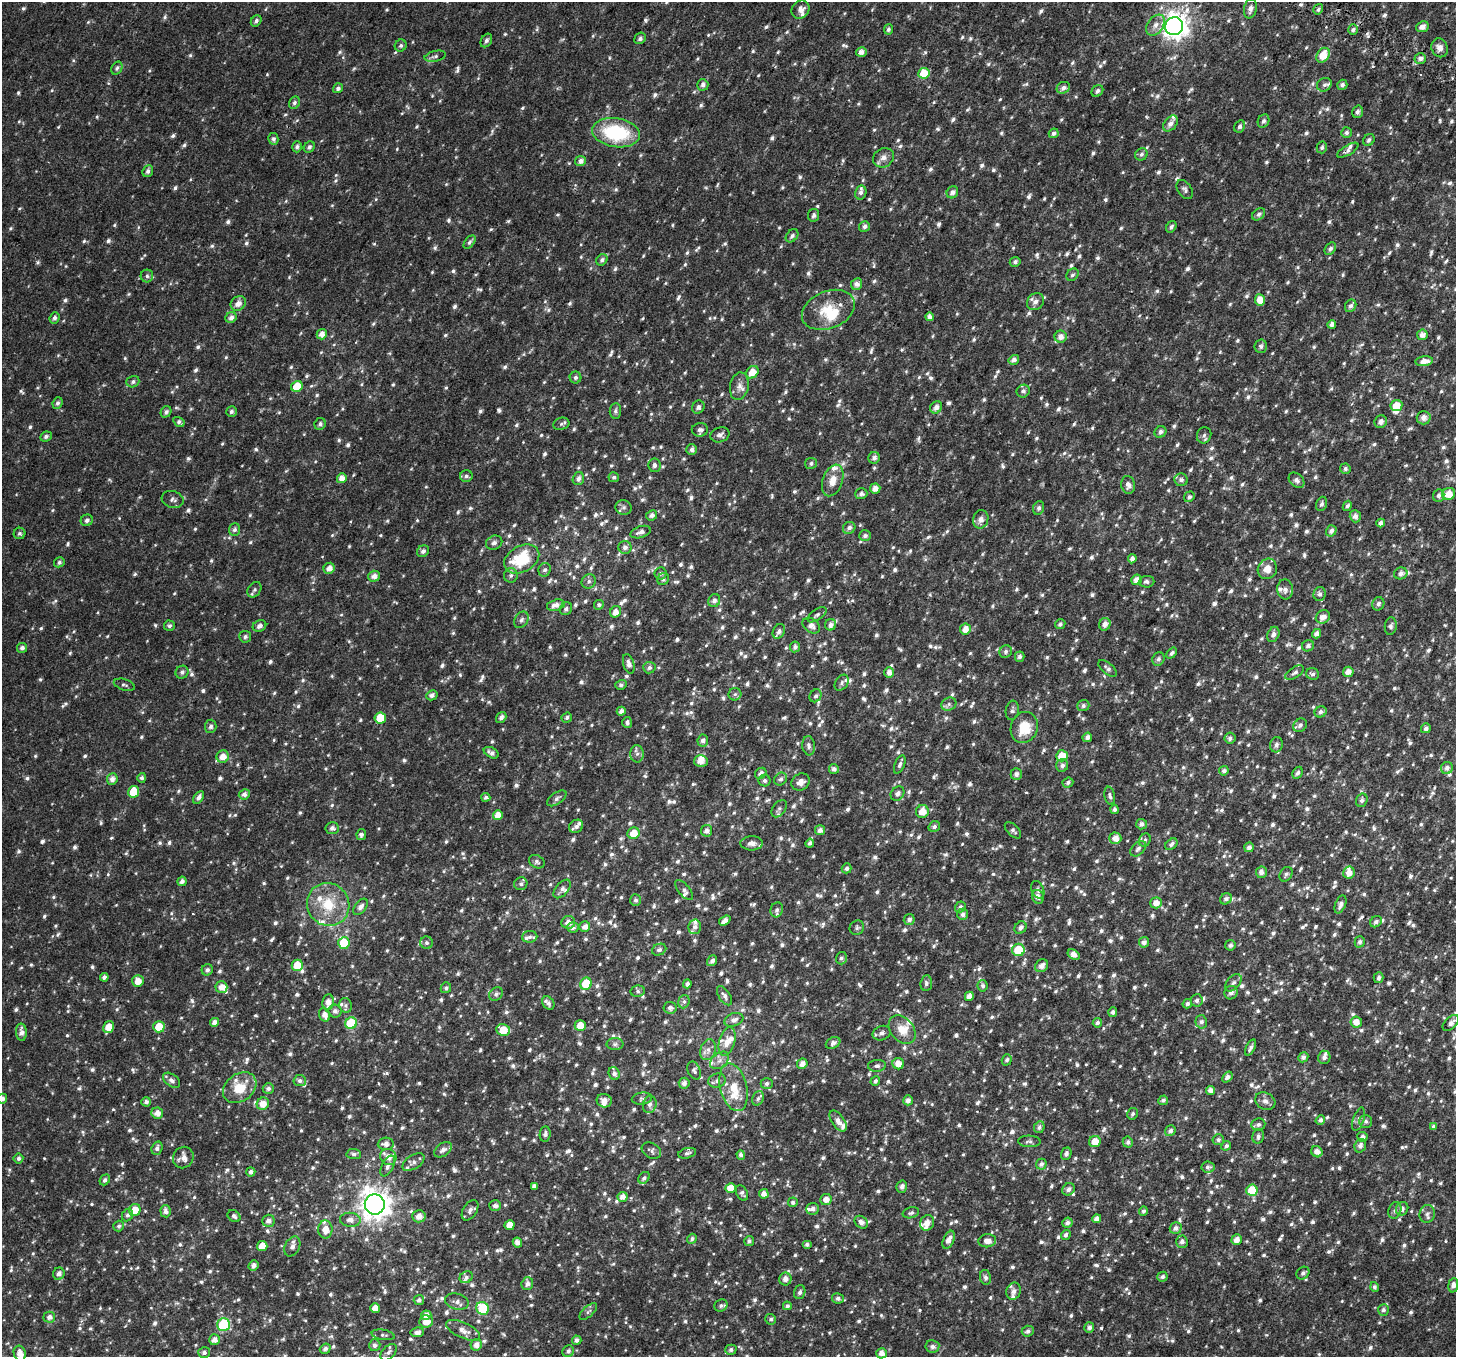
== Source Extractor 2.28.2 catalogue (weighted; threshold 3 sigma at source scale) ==
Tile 10 of 4 x 4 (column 2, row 3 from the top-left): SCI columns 1531-2984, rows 1666-3020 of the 5977 x 6104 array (HDU 1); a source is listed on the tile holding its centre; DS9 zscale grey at full resolution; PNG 1458 x 1359 px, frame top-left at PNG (2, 2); each listed source drawn as its Kron ellipse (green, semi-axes under 4 px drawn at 4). Shown black and unused: <1% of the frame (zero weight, under 2 of 3 exposures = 6% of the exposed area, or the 3 px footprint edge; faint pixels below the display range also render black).
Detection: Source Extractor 2.28.2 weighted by HDU 2 'WHT'; one run over the whole footprint, this tile lists its part. Background 0.0277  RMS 0.0088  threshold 0.0395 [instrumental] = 3 sigma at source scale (4.5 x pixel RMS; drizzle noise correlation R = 1.50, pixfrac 1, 0.0396/0.0396 arcsec/px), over >= 5 px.
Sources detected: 1914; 1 inside a brighter object's white glare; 1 cosmic-ray / hot-pixel residue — neither listed nor drawn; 68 inside a brighter listed object's ellipse — not listed separately; of the other 1844, all 500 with FLUX_AUTO >= 2.14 (the completeness limit of this list) listed and drawn (1344 fainter detections not listed), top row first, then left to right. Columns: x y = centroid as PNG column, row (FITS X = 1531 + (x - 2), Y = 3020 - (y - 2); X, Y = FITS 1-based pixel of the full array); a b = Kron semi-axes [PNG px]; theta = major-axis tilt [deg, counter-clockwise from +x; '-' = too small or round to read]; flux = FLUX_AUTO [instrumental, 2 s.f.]
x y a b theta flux
1250 9 10 6 77 4.5
1318 9 5 4 - 2.2
800 10 10 8 49 5.5
256 21 6 5 - 2.3
1155 25 11 8 54 5.5
1174 26 9 8 - 860
1422 27 6 5 - 5.1
888 29 5 4 - 2.3
1353 30 5 4 - 2.3
640 38 6 5 - 2.4
486 40 7 5 59 2.7
401 46 6 5 - 2.2
1440 48 9 8 - 5.2
861 52 5 5 - 4.4
1323 55 8 6 56 14
435 56 11 5 13 2.4
1420 58 6 5 - 3.8
117 68 7 5 63 2.3
924 73 5 5 - 19
703 85 5 5 - 3.1
1324 85 7 6 - 2.2
1342 85 5 5 - 2.8
338 88 5 4 - 2.6
1063 88 7 5 28 4
1097 91 6 5 - 2.9
294 103 6 5 - 2.2
1357 112 6 5 - 2.4
1264 121 7 5 65 2.5
1171 123 9 6 51 4.5
1240 126 6 5 - 2.5
616 133 24 14 -9 61
1054 133 5 4 - 2.6
1347 133 5 5 - 2.3
273 139 6 5 - 2.7
1369 140 6 5 - 2.6
297 147 5 5 - 2.5
309 147 6 5 - 2.4
1322 147 6 5 - 2.2
1348 150 12 5 31 3.4
1141 154 6 6 - 2.3
883 158 11 9 33 5.4
581 161 5 5 - 4.3
148 171 6 5 - 2.7
1185 189 10 6 -56 2.7
861 192 7 5 76 3.1
952 192 6 5 - 3.9
1259 214 7 5 39 2.4
814 215 6 5 - 2.5
864 226 5 5 - 3
1171 227 6 4 56 2.2
792 236 7 5 49 2.4
470 242 8 4 51 2.3
1330 249 7 5 50 2.2
602 260 6 5 - 2.6
1015 262 5 5 - 2.2
1072 275 7 5 44 2.3
147 276 6 6 - 2.2
857 284 6 5 - 4.8
1260 300 5 5 - 11
1035 302 9 8 - 4.8
238 303 8 6 41 5.9
1351 306 6 5 - 2.9
828 310 27 18 22 25
929 317 4 4 - 4.2
55 318 6 5 - 2.8
231 318 6 5 - 4.1
1332 324 4 4 - 3.5
322 334 5 5 - 6.2
1422 335 5 5 - 4.7
1061 337 6 6 - 5
1261 346 7 6 - 2.3
1014 360 5 5 - 3.7
1424 361 9 5 6 7.3
752 372 7 5 48 11
576 378 6 6 - 2.3
133 382 6 5 - 2.4
297 386 6 5 - 17
739 386 14 9 79 6
1023 391 7 6 - 2.6
57 403 6 5 - 2.6
1396 406 6 5 - 13
698 407 7 6 - 2.8
936 407 6 5 - 4.7
615 411 8 5 84 2.2
166 412 6 5 - 2.5
231 412 5 5 - 2.2
1424 418 7 6 - 5.8
179 422 6 4 -32 2.4
1381 422 6 6 - 4
320 424 6 5 - 2.5
561 424 8 6 15 2.2
700 430 8 7 - 3.3
1160 432 6 5 - 3.2
720 435 9 7 19 3.1
1204 435 8 7 - 2.5
46 436 6 5 - 2.4
692 450 5 5 - 3
874 458 6 5 - 3.5
811 463 6 5 - 2.2
654 465 7 6 - 2.9
1345 469 5 5 - 2.2
466 476 6 6 - 2.4
614 477 5 5 - 2.2
342 478 5 4 - 7.2
578 479 7 5 73 3.3
833 480 16 10 70 9.9
1181 480 6 6 - 3.1
1296 480 9 6 -42 3.2
1128 485 9 6 -81 4.3
875 489 5 5 - 5.5
861 494 6 5 - 2.9
1449 494 6 6 - 12
1439 496 6 5 - 3.2
1189 497 5 5 - 2.5
173 499 11 8 -17 3.4
1322 504 7 5 70 2.3
1347 506 5 4 - 2.3
624 507 8 7 - 2.7
1039 508 7 5 67 2.5
652 515 6 5 - 3.5
1355 516 6 5 - 4.1
981 519 9 7 73 5
87 520 6 5 - 2.8
1381 523 4 4 - 3.3
849 528 6 5 - 3.2
234 529 6 5 - 2.3
1331 531 6 5 - 3.6
641 532 10 5 19 4.5
19 533 6 5 - 2.1
865 536 6 5 - 2.8
494 543 8 7 - 3
625 547 6 6 - 3.6
423 551 6 5 - 3.1
522 559 19 13 28 43
1132 559 4 4 - 3.5
59 562 5 5 - 2.1
329 568 6 5 - 5.6
1267 569 10 9 - 7.7
545 570 7 6 - 2.7
661 573 6 6 - 2.2
1401 573 7 6 - 4.2
511 575 7 7 - 2.7
374 576 6 5 - 5.5
663 579 6 5 - 2.4
1136 580 5 5 - 6.1
589 581 7 6 - 2.6
1146 582 8 6 4 2.8
1285 589 10 8 -86 4.9
254 590 8 6 54 2.3
1320 594 7 6 - 2.8
714 601 7 6 - 3.5
1378 604 7 6 - 2.8
556 605 9 5 15 5.6
599 605 5 5 - 2.3
566 609 7 6 - 2.4
615 612 6 5 - 6.4
817 615 11 5 34 2.4
1323 617 7 6 - 6.7
521 620 9 6 58 2.8
1060 624 5 5 - 2.2
1105 624 6 5 - 4.8
831 625 6 5 - 3.9
169 626 5 5 - 2.2
259 626 7 5 23 3.4
811 626 9 6 -37 4.7
1391 626 9 6 84 2.7
965 629 6 5 - 6.7
779 631 8 6 62 3
1273 634 8 6 65 3.6
1317 634 5 4 - 3.9
245 637 6 6 - 2.3
1308 646 6 5 - 3.2
795 647 5 5 - 2.9
22 648 5 5 - 3.3
1006 652 6 6 - 2.4
1172 653 6 4 48 2.2
1020 657 5 4 - 2.6
1158 659 7 6 - 3
629 664 10 5 -73 4.2
649 668 6 5 - 2.6
1108 668 11 5 -40 3
182 672 7 6 - 2.7
1348 672 5 5 - 6.3
889 673 5 5 - 4.6
1295 673 10 5 32 2.7
1312 674 6 6 - 2.3
842 683 9 6 55 2.3
124 685 11 5 -16 2.2
621 685 5 5 - 2.2
735 694 6 6 - 2.2
432 695 6 5 - 3.1
816 696 7 5 56 2.3
949 704 8 6 27 2.6
1083 706 6 5 - 2.5
1012 710 10 6 82 2.4
621 711 4 4 - 3.5
1321 712 6 5 - 3.2
501 717 6 4 57 3.1
567 717 5 4 - 2.2
380 718 5 5 - 19
627 722 5 5 - 2.5
1300 725 7 6 - 3
211 726 6 6 - 2.6
1024 727 16 13 71 21
1426 728 5 4 - 2.6
1087 737 5 4 - 3.4
1230 738 5 5 - 2.9
703 741 6 5 - 3.3
1276 745 8 6 76 2.9
809 746 10 6 -82 3.1
491 753 8 5 -27 3.4
637 754 9 6 -88 2.8
1062 756 6 5 - 14
223 757 6 6 - 8.6
701 761 7 6 - 6.1
900 764 9 5 67 2.5
1062 765 6 6 - 3
1447 768 6 6 - 3.6
834 769 5 5 - 3
1224 771 5 4 - 2.8
761 773 6 5 - 3.6
1298 773 6 4 61 2.6
1016 774 5 5 - 3.3
142 778 5 4 - 2.4
112 779 6 5 - 4.8
780 779 7 6 - 3
764 781 6 6 - 2.3
801 782 10 8 38 5.1
1068 783 5 5 - 2.2
134 792 6 5 - 24
244 794 5 5 - 3.8
897 794 8 6 49 3
1110 796 9 5 -79 2.2
199 797 7 4 58 3.3
486 797 4 4 - 2.5
557 798 11 5 35 2.9
1362 800 7 5 73 2.8
779 809 10 6 52 2.6
1114 809 4 4 - 2.4
922 811 6 6 - 10
498 815 5 5 - 8
1141 824 5 5 - 3
576 826 7 6 - 3.5
934 827 6 5 - 2.4
332 828 7 6 - 3.4
820 830 5 5 - 4
1013 830 10 5 -45 2.4
707 831 6 5 - 4
634 833 6 5 - 11
361 834 5 5 - 2.7
1115 838 6 6 - 7.4
1145 840 7 5 60 2.2
752 843 11 7 -1 5.9
810 843 4 4 - 2.7
1171 844 7 5 39 2.6
1249 847 5 4 - 3.5
1138 849 9 6 45 2.7
537 862 8 6 -30 2.3
847 868 5 5 - 2.5
1261 872 6 5 - 4.1
1349 873 6 5 - 6.4
1286 874 8 6 59 2.2
182 881 4 4 - 3.4
521 884 6 6 - 2.2
562 889 11 6 50 3.5
684 890 12 5 -51 2.8
1038 890 9 6 -68 2.8
1038 897 7 6 - 4.6
1226 899 6 5 - 2.7
636 900 6 5 - 2.2
1156 903 6 5 - 6.2
1341 904 9 5 69 4.1
328 905 22 21 - 29
361 907 9 5 52 3.6
960 907 5 5 - 2.6
777 910 7 6 - 2.9
963 914 6 5 - 3.1
725 920 6 4 36 4.4
909 920 5 5 - 2.8
568 922 7 6 - 6
1376 922 6 5 - 2.8
585 926 5 5 - 5
573 927 6 5 - 3.6
695 927 7 6 - 3.7
857 928 7 7 - 2.1
1020 928 7 5 48 3.3
530 937 7 6 - 2.9
1144 942 5 5 - 3.3
1360 942 6 5 - 2.6
344 943 6 6 - 34
427 943 6 6 - 2.1
1230 945 5 5 - 2.9
659 950 7 5 23 2.4
1018 950 6 6 - 26
1074 954 7 4 -30 4.7
841 958 6 5 - 2.3
712 961 6 4 52 2.7
297 965 5 5 - 16
1042 966 7 6 - 5.1
207 970 6 5 - 3.1
104 977 4 4 - 3.3
1379 978 5 5 - 2.6
138 981 6 5 - 8.2
926 983 8 5 86 2.3
1233 983 10 6 49 2.9
586 984 6 5 - 31
687 984 4 4 - 2.9
983 986 6 5 - 2.4
221 987 6 6 - 6.9
446 988 5 5 - 2.3
638 991 7 5 12 2.3
1231 993 7 6 - 3.5
496 994 7 6 - 2.6
724 996 11 5 -57 3.4
969 996 5 4 - 6.6
1197 1000 6 6 - 2.7
328 1002 8 5 83 6.7
684 1002 7 5 70 2.2
548 1003 7 5 -54 2.6
1187 1004 5 4 - 2.4
345 1005 7 6 - 2.3
670 1008 6 6 - 2.9
335 1011 6 6 - 3.4
1113 1012 5 4 - 2.2
325 1015 7 5 -72 6.1
734 1020 10 6 20 4.2
215 1022 4 4 - 4.6
1201 1022 7 6 - 2.4
1356 1022 6 5 - 7.2
351 1023 6 6 - 39
1097 1023 5 4 - 2.3
1451 1023 10 5 43 4.3
580 1026 5 5 - 11
109 1027 6 5 - 12
159 1027 6 5 - 15
503 1030 7 6 - 15
902 1030 16 11 -50 11
21 1032 8 5 -87 4.6
882 1033 9 7 22 3.2
727 1041 14 8 76 9.5
833 1043 8 5 29 3.4
615 1044 8 6 1 2.6
1251 1048 9 4 63 2.8
708 1050 11 7 71 4.5
1303 1057 5 5 - 2.7
1324 1057 6 6 - 3.1
719 1060 11 7 39 4.3
1007 1060 6 5 - 2.4
802 1064 5 5 - 5.4
898 1064 6 5 - 7.1
877 1066 9 6 4 2.5
694 1071 9 6 -65 2.3
614 1074 6 5 - 2.7
1227 1077 6 4 51 3.4
171 1080 10 6 -36 3.5
300 1081 6 5 - 2.7
717 1081 8 7 - 3.4
875 1081 5 4 - 2.4
684 1083 5 5 - 3.6
767 1083 6 5 - 2.4
734 1087 24 13 -76 20
240 1088 18 13 37 21
268 1088 5 5 - 2.7
1211 1090 4 4 - 4.4
758 1098 7 5 68 2.2
2 1099 5 4 - 2.8
642 1099 10 6 8 2.4
908 1100 5 5 - 3.7
1163 1100 5 4 - 2.4
604 1101 7 6 - 5.1
1265 1101 10 8 -28 4
146 1102 5 4 - 3.1
263 1104 6 6 - 8.1
650 1104 9 6 75 3.4
157 1113 6 5 - 6.1
1133 1114 6 5 - 2.2
1359 1119 12 5 70 3
1320 1120 5 4 - 2.9
838 1121 12 6 -55 5.8
1366 1121 6 6 - 2.2
1258 1124 7 6 - 2.6
1434 1126 4 4 - 2.3
1039 1127 6 5 - 2.5
1170 1131 5 5 - 2.9
545 1134 7 5 82 2.9
1258 1136 7 6 - 2.8
1362 1137 5 5 - 3.2
1218 1140 5 5 - 2.4
1029 1141 11 5 -2 2.4
1095 1141 6 5 - 10
1128 1142 5 5 - 2.4
386 1144 8 6 4 4.2
1226 1146 5 4 - 2.4
1360 1146 7 5 69 3.5
157 1148 7 5 71 3
443 1150 10 6 36 4
651 1151 10 7 -30 2.7
1317 1152 6 5 - 5.8
687 1153 9 5 13 2.4
354 1154 7 5 -3 2.5
1066 1154 6 5 - 2.6
741 1155 5 4 - 2.6
183 1157 11 10 - 6.4
388 1157 8 7 - 7.6
18 1158 5 5 - 2.2
413 1162 12 7 33 3.7
1041 1164 5 5 - 3.4
388 1166 11 6 63 3.1
1208 1167 6 5 - 2.2
251 1172 4 4 - 3.4
644 1178 6 5 - 2.3
105 1180 6 4 48 2.3
534 1186 4 4 - 3.4
902 1187 6 5 - 3.3
731 1188 5 5 - 11
1069 1189 7 6 - 3.4
1252 1190 5 5 - 22
742 1193 8 5 -62 2.2
764 1194 5 4 - 5.3
622 1197 5 5 - 5.2
826 1199 6 5 - 6.4
793 1202 5 5 - 2.6
375 1204 10 10 - 1100
495 1206 6 5 - 3.3
813 1209 6 6 - 4.1
1402 1209 7 6 - 3.4
135 1210 6 5 - 12
470 1210 11 6 57 3.7
1395 1210 8 6 71 2.4
165 1211 6 5 - 4.1
1143 1211 5 4 - 2.2
911 1213 8 5 15 2.2
1427 1214 9 7 76 3.1
127 1215 6 5 - 2.5
234 1216 7 5 -37 2.7
419 1216 6 6 - 6.3
1097 1219 4 4 - 5.6
350 1220 10 7 -5 4.7
268 1221 6 6 - 4.5
861 1222 7 5 -42 4.3
927 1223 8 7 - 5.6
1067 1223 5 5 - 3.6
510 1225 5 5 - 10
119 1226 5 5 - 2.3
1176 1228 6 5 - 3.9
325 1229 9 7 -89 8.1
1066 1235 5 4 - 3.1
692 1239 5 4 - 2.2
949 1240 9 5 65 5.1
1237 1240 5 5 - 5.9
749 1241 5 5 - 2.6
987 1241 9 6 7 5.7
517 1242 5 4 - 4.2
1182 1242 6 5 - 3.7
807 1244 5 4 - 2.1
262 1246 5 5 - 8.9
292 1246 10 7 62 3.9
253 1266 6 5 - 3.2
1303 1273 7 6 - 2.6
59 1274 6 5 - 4
466 1277 7 5 33 2.6
985 1277 7 5 -79 2.7
1162 1277 5 5 - 2.6
785 1279 6 6 - 5.2
527 1284 6 6 - 3.8
1453 1285 7 5 84 3.7
1374 1287 5 4 - 2.4
1013 1291 9 7 67 4.8
800 1292 7 5 72 2.5
838 1298 6 5 - 2.8
419 1300 5 5 - 2.5
457 1302 12 8 -15 3.9
721 1306 7 6 - 2.9
787 1306 4 4 - 2.3
375 1308 5 5 - 7.2
482 1308 6 6 - 37
1383 1310 6 5 - 2.6
588 1312 11 5 42 2.2
426 1315 5 4 - 5.6
49 1317 6 5 - 3.8
771 1319 5 5 - 2.2
426 1321 7 6 - 9
224 1325 6 6 - 64
1089 1328 5 5 - 2.9
463 1330 18 7 -25 6.8
1028 1331 6 5 - 2.9
417 1332 6 5 - 3.3
383 1335 11 5 -10 2.2
214 1340 5 5 - 5
577 1340 5 4 - 3.4
375 1345 6 6 - 2.7
476 1345 6 5 - 4.9
932 1346 7 6 - 3.6
325 1349 5 5 - 2.8
731 1350 5 5 - 2.4
568 1351 6 5 - 2.4
389 1352 10 6 45 2.7
20 1353 8 6 -71 7.5
204 1353 6 5 - 2.6
882 1353 5 5 - 5.7
Isophote crosses this tile's border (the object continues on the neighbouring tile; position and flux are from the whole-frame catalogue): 3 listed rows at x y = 1449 494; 2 1099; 20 1353